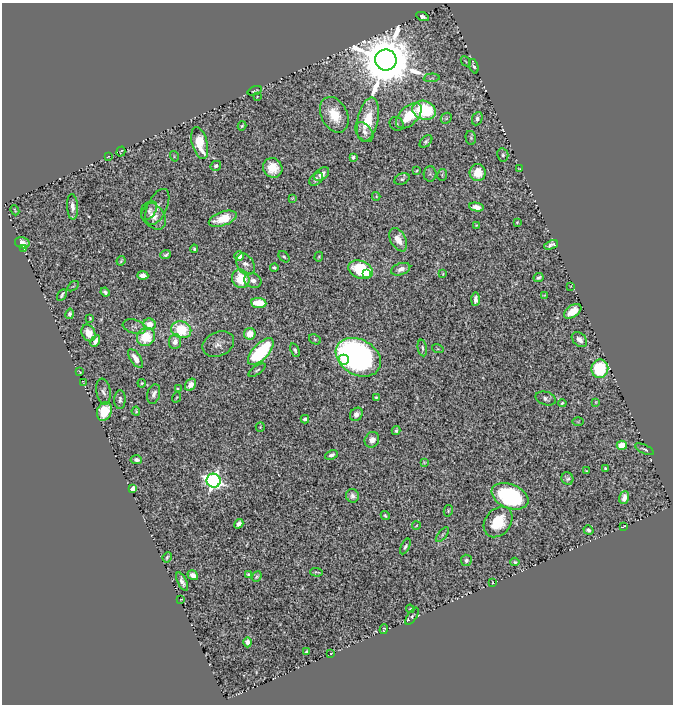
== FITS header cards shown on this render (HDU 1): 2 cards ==
NAXIS1  =                  671
NAXIS2  =                  702

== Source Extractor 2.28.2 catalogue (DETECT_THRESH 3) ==
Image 671 x 702 px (HDU 1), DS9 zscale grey, 1 PNG px = 1 image px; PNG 675 x 706 px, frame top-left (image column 1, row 702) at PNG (2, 3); each listed source drawn as its Kron ellipse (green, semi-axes under 4 px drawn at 4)
Background 0.505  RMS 0.022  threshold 0.0658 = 3 sigma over >= 5 px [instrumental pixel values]
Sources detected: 154; all 154 listed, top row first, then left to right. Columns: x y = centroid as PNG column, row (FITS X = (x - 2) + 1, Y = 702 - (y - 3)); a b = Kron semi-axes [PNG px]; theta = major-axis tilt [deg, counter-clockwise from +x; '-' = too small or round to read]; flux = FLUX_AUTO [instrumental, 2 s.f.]
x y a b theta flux
422 16 6 4 -25 5.5
386 60 11 10 - 14000
466 61 6 2 -45 1.2
474 66 7 3 -71 3.7
432 78 8 3 4 1.9
255 91 7 2 19 0.8
257 97 3 2 - 0.79
424 110 12 9 -18 110
334 115 19 13 -63 37
409 116 16 9 44 49
446 118 6 5 - 2.4
477 119 7 5 66 4.7
368 120 22 10 78 44
397 124 7 6 - 3.3
242 126 4 3 - 2.2
364 132 11 7 -53 7.9
471 138 7 5 -77 2.8
426 141 7 4 44 3.3
200 143 16 7 -76 42
121 152 5 2 - 1.4
503 155 7 5 -80 3.1
174 156 5 3 - 1.2
108 157 3 2 - 0.83
353 157 4 4 - 3
216 166 5 4 - 3.9
273 168 10 9 - 28
520 169 3 2 - 1.1
416 171 3 2 - 1.4
478 173 8 8 - 33
322 174 8 5 38 8.2
430 174 8 6 89 3.5
442 175 6 5 - 1.9
316 179 8 5 45 4.9
402 179 8 5 23 3.2
376 196 4 4 - 1.4
292 198 4 3 - 1.3
72 207 13 5 -86 9
157 207 19 9 65 11
476 207 7 4 -10 10
15 210 5 2 - 1.5
149 211 10 6 57 4.5
153 216 15 10 -52 14
223 219 15 7 20 32
517 222 3 2 - 1.3
476 225 2 2 - 0.97
398 240 13 7 -62 19
22 243 7 5 -14 8.2
551 245 7 4 22 5.2
23 249 3 2 - 0.55
194 249 4 3 - 2.5
166 255 5 3 - 3
239 256 5 4 - 10
284 257 6 4 -47 2.4
319 257 5 4 - 1.8
121 261 5 3 - 2.2
245 264 11 8 -59 7.4
274 267 4 3 - 2.4
401 269 10 6 19 10
360 270 12 8 -21 97
367 273 4 3 - 9.4
443 274 3 2 - 1.2
143 276 6 4 -2 8.2
539 278 5 3 - 3.5
241 279 9 8 - 42
253 281 9 7 -23 7.4
73 286 6 3 35 1.6
571 286 3 2 - 0.71
105 292 5 3 - 3.4
62 295 6 3 61 3.1
544 295 3 2 - 1.6
475 299 7 3 89 6.1
259 303 8 5 -6 47
573 311 10 6 35 24
70 314 5 4 - 4
90 318 3 3 - 1.5
150 324 6 6 - 20
134 327 12 7 -17 6.1
181 330 10 8 -20 65
88 333 8 6 -65 16
250 334 6 5 - 26
146 337 9 8 - 49
315 339 6 4 -29 2.3
579 340 8 6 -41 9.4
95 341 6 4 61 5.9
175 342 7 6 - 10
218 344 16 12 24 12
422 348 8 4 -80 3.1
438 349 6 3 -18 1.6
295 350 7 4 -69 3.2
261 352 17 7 47 160
358 357 24 17 -30 560
135 358 11 5 -56 14
344 360 5 5 - 27
600 369 9 8 - 91
257 370 10 4 35 2.8
80 372 3 2 - 1.1
83 383 4 2 - 0.86
142 383 4 3 - 1.7
190 385 6 5 - 12
178 389 4 3 - 1.3
103 392 13 7 -81 6.6
154 394 10 6 76 6.1
177 397 5 2 - 1.3
376 397 3 2 - 1.6
546 398 10 6 -16 5
120 400 9 5 88 4.7
596 402 3 3 - 1.2
562 403 4 3 - 2.1
104 411 10 7 69 44
136 411 4 3 - 2
356 414 7 6 - 7.2
305 419 4 4 - 4
578 422 5 3 - 1.3
260 427 5 4 - 1.8
396 431 5 3 - 3
372 440 8 7 - 10
622 445 5 4 - 30
644 449 10 4 -25 3.1
331 455 7 4 25 5.3
136 460 5 4 - 5.5
424 462 4 3 - 1.4
605 468 4 3 - 1.7
587 471 4 3 - 1.6
567 479 6 5 - 3.5
214 481 7 7 - 610
133 489 4 4 - 16
352 496 7 6 - 5.8
510 496 19 12 -22 180
624 498 6 5 - 8.9
448 511 6 4 76 2.3
385 516 5 2 - 2.5
498 522 17 12 52 48
239 524 5 4 - 6.7
416 526 4 2 - 0.97
623 527 3 2 - 3.1
588 530 5 4 - 3.4
442 535 9 3 50 2.8
405 546 8 4 62 3.2
167 557 5 2 - 2.5
466 560 5 5 - 4.8
515 562 4 3 - 2.5
316 572 6 2 -4 2.1
249 574 4 4 - 2.5
193 575 5 4 - 7.6
257 577 6 4 49 2.6
182 582 10 4 -64 7.3
492 582 3 2 - 1
181 599 4 2 - 0.89
410 609 4 4 - 1.4
412 616 10 4 57 3
384 629 5 3 - 1.9
247 642 5 4 - 7
306 652 4 3 - 2.5
331 653 3 2 - 0.82